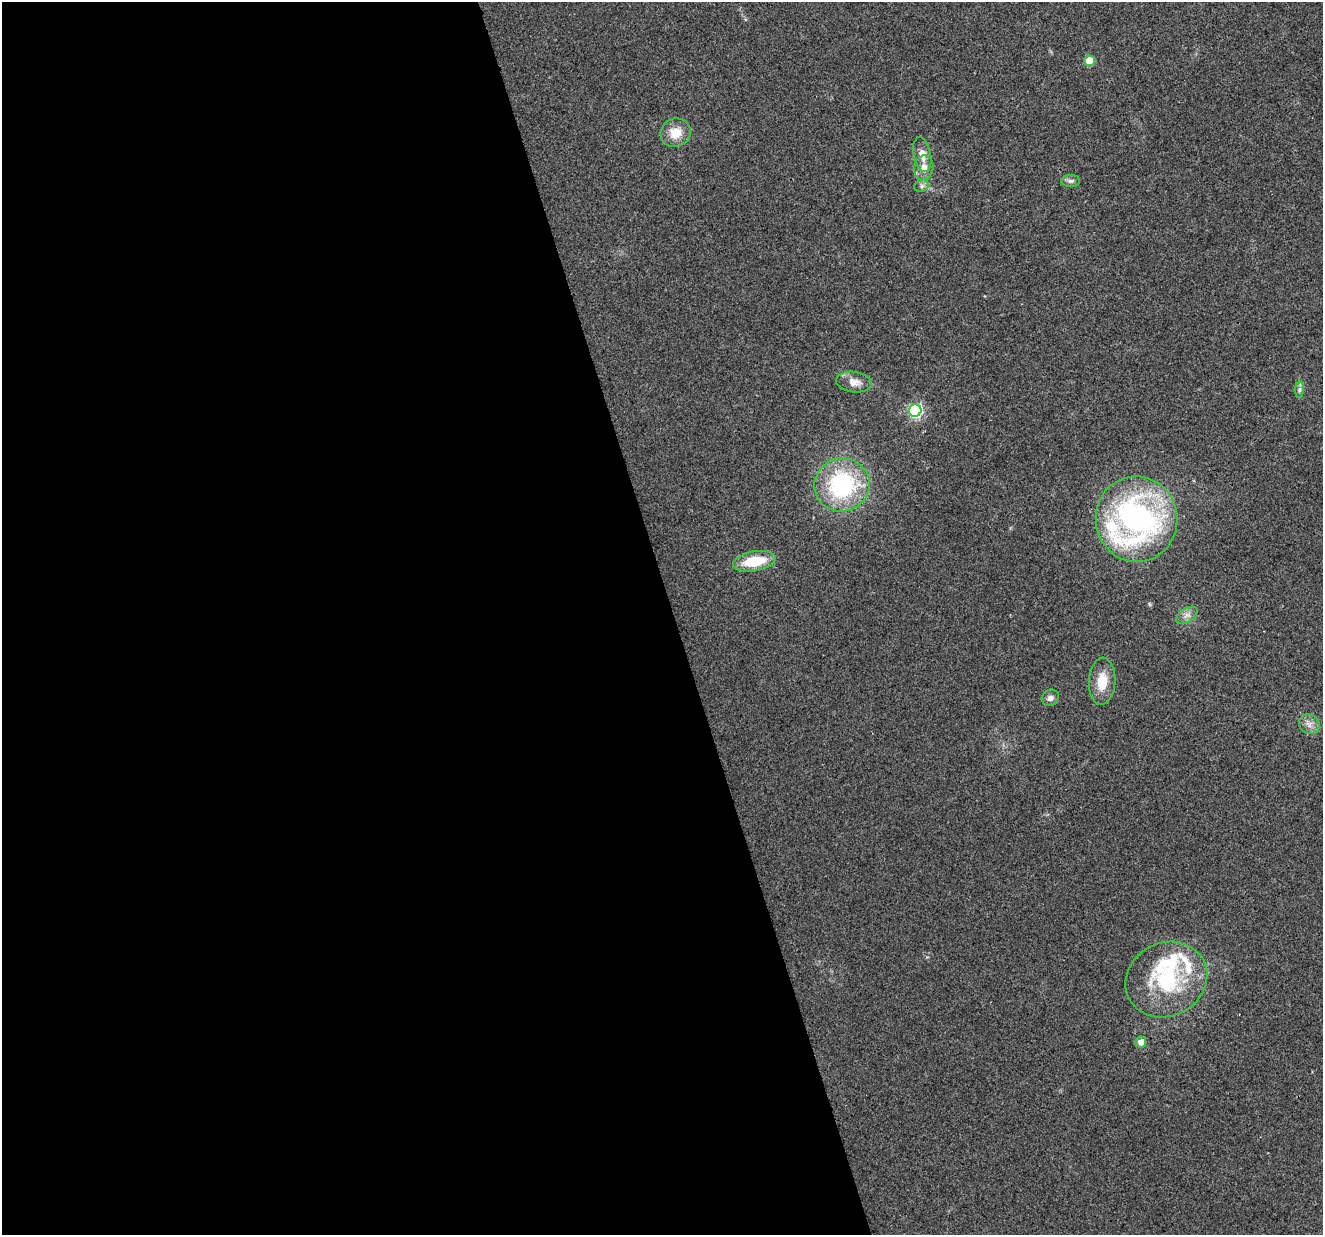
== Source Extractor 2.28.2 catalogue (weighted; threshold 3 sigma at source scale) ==
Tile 9 of 4 x 4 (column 1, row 3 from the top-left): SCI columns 1-1321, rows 1290-2522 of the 5285 x 5096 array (HDU 1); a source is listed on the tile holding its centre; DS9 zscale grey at full resolution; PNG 1325 x 1237 px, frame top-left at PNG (2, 2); each listed source drawn as its Kron ellipse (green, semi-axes under 4 px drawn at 4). Shown black and unused: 51% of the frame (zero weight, under 2 of 3 exposures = <1% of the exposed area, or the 3 px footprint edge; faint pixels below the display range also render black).
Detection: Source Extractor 2.28.2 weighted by HDU 2 'WHT'; one run over the whole footprint, this tile lists its part. Background 0.0283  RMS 0.0061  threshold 0.0276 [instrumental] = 3 sigma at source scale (4.5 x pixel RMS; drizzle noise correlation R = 1.50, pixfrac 1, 0.0396/0.0396 arcsec/px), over >= 5 px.
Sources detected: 23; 1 cosmic-ray / hot-pixel residue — neither listed nor drawn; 4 inside a brighter listed object's ellipse — not listed separately; the other 18 listed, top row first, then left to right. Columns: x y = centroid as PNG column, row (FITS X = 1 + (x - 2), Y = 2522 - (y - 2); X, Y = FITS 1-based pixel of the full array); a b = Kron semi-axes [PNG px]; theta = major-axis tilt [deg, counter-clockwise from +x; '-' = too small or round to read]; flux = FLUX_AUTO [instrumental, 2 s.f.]
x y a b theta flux
1090 61 5 5 - 17
675 133 15 14 - 11
922 154 17 8 -78 6
924 168 12 9 81 6.1
1071 181 9 6 0 2
922 186 7 6 - 1.8
854 382 18 10 -7 6
1299 390 8 4 89 1.6
915 411 6 6 - 110
842 485 28 26 17 69
1136 519 43 41 -84 180
754 561 21 9 10 21
1187 615 12 6 32 3.3
1102 681 24 13 87 13
1050 698 9 8 - 2.6
1309 724 11 9 -34 3.9
1166 979 42 36 29 57
1141 1042 5 5 - 5.3